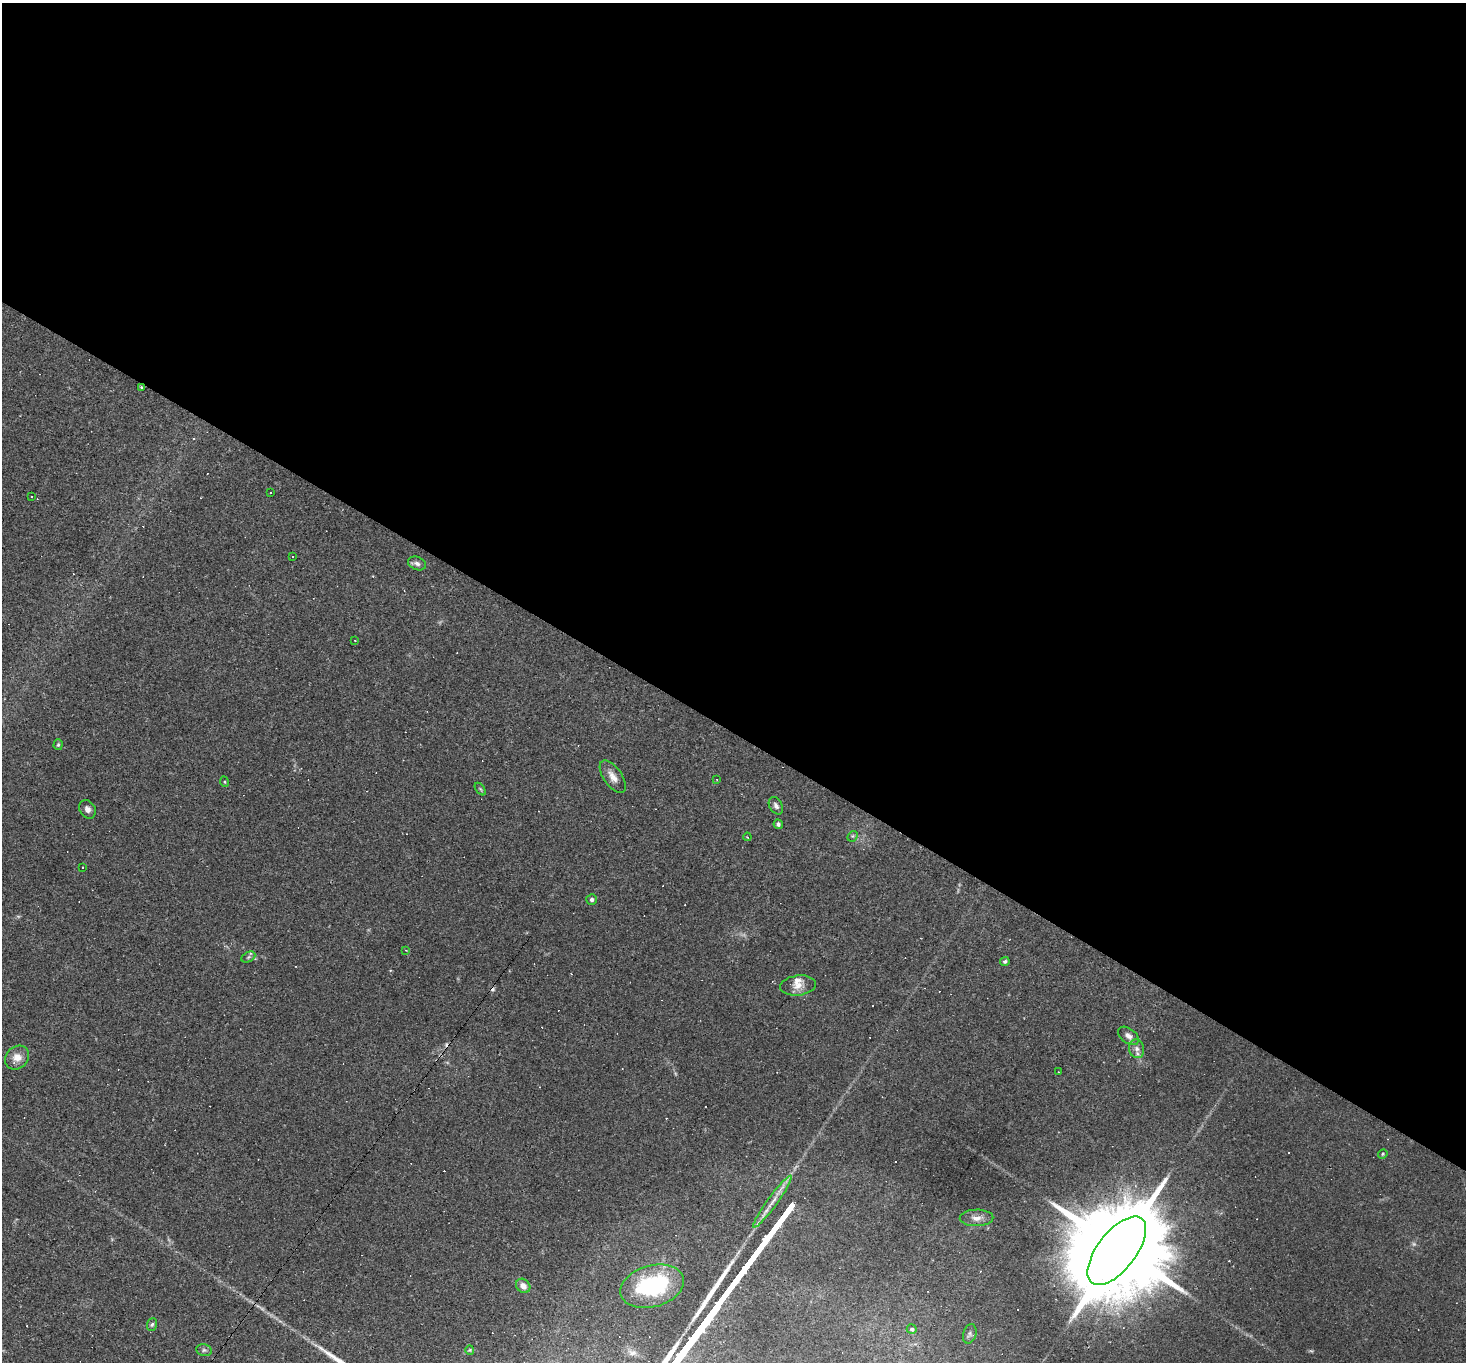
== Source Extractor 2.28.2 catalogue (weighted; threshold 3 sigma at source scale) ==
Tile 3 of 4 x 4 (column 3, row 1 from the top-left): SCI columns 2931-4394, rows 4223-5582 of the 5859 x 5866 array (HDU 1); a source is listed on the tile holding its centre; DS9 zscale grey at full resolution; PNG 1468 x 1364 px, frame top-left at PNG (2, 3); each listed source drawn as its Kron ellipse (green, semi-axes under 4 px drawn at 4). Shown black and unused: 54% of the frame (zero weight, under 2 of 3 exposures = <1% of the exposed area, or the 3 px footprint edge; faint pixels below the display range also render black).
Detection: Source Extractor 2.28.2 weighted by HDU 2 'WHT'; one run over the whole footprint, this tile lists its part. Background 0.0633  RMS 0.006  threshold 0.0271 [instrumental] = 3 sigma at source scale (4.5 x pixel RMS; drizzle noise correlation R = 1.50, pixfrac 1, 0.05/0.05 arcsec/px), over >= 5 px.
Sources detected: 74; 3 too faint to see at this stretch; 32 cosmic-ray / hot-pixel residue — neither listed nor drawn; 2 inside a brighter listed object's ellipse — not listed separately; the other 37 listed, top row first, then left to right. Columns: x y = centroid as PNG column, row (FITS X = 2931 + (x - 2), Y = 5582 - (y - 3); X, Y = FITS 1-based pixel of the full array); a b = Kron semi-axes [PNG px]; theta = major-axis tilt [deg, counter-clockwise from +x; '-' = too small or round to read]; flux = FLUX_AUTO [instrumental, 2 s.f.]
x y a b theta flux
141 387 3 3 - 0.54
271 492 3 3 - 2.4
32 497 3 3 - 1.5
292 556 3 2 - 0.72
417 563 9 6 -20 2.1
355 640 3 2 - 0.77
58 745 5 4 - 0.93
613 777 19 9 -55 5.4
716 779 3 2 - 0.55
225 782 5 3 - 0.57
480 789 7 3 -53 0.81
776 806 9 6 -61 2.2
88 809 10 7 -59 2.7
778 824 5 4 - 1.3
853 836 6 4 44 0.94
747 837 4 3 - 0.65
83 867 3 2 - 0.57
592 900 5 5 - 1.4
406 950 3 3 - 0.48
248 957 7 4 26 1.1
1005 961 5 4 - 0.98
798 985 18 10 7 5.7
1128 1036 12 7 -36 3.1
1137 1049 9 7 -81 2.8
17 1058 13 11 42 6.1
1058 1072 2 2 - 0.34
1383 1154 5 4 - 0.7
772 1202 32 5 54 6.5
977 1218 17 8 1 4.6
1117 1251 41 19 52 21000
523 1286 8 6 -45 3.8
652 1286 32 21 15 51
152 1324 6 5 - 1.2
912 1329 5 4 - 1.4
970 1334 10 6 74 1.8
204 1350 8 6 -12 1.5
470 1350 4 4 - 0.59
Overlapping masked pixels (flux is a lower limit): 1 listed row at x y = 141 387